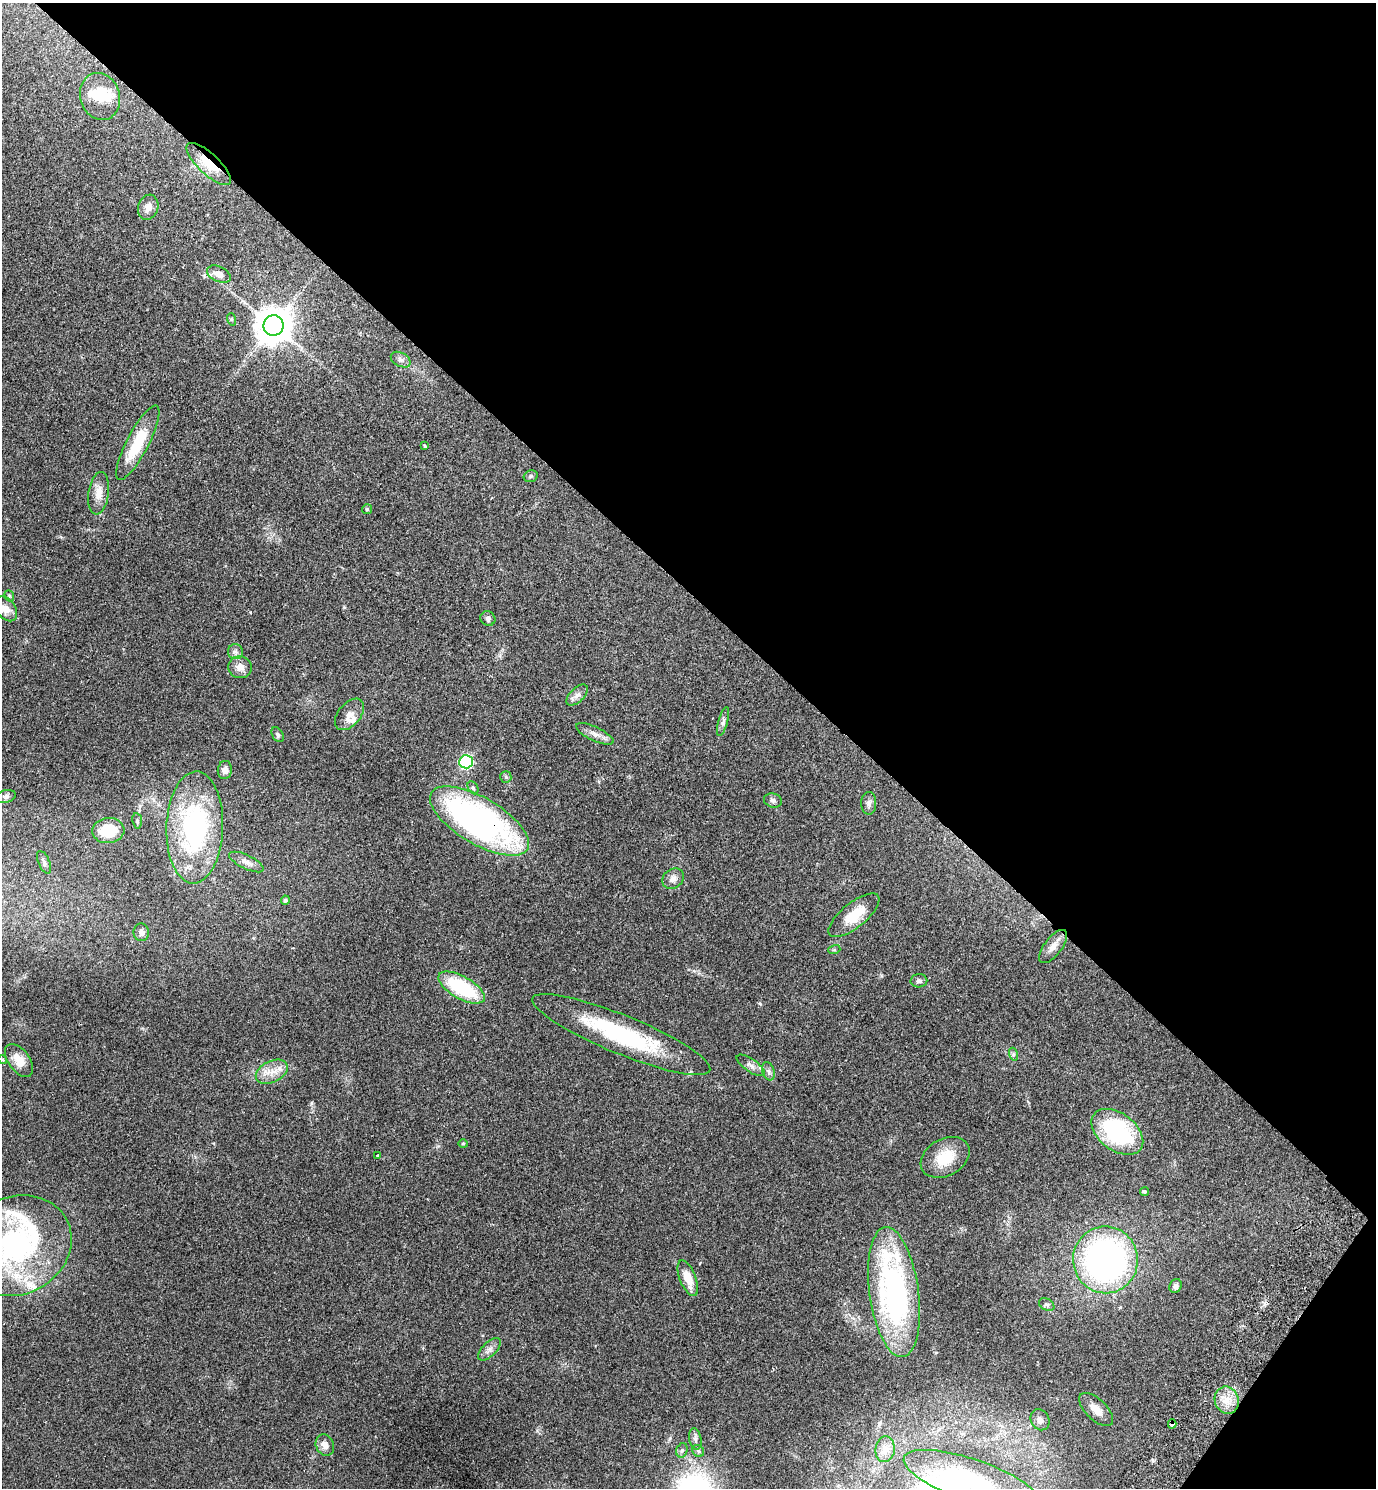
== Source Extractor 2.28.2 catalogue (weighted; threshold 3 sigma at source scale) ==
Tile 8 of 4 x 4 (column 4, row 2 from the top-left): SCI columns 4325-5698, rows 3013-4498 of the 6042 x 6022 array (HDU 1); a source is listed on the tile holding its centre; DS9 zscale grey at full resolution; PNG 1378 x 1490 px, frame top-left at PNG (2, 3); each listed source drawn as its Kron ellipse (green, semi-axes under 4 px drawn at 4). Shown black and unused: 41% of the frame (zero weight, under 2 of 3 exposures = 3% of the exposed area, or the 3 px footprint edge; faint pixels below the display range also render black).
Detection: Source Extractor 2.28.2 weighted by HDU 2 'WHT'; one run over the whole footprint, this tile lists its part. Background 0.0878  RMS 0.008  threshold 0.036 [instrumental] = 3 sigma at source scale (4.5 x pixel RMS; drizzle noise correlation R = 1.50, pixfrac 1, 0.05/0.05 arcsec/px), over >= 5 px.
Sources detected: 78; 3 inside a brighter object's white glare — neither listed nor drawn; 3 inside a brighter listed object's ellipse — not listed separately; the other 72 listed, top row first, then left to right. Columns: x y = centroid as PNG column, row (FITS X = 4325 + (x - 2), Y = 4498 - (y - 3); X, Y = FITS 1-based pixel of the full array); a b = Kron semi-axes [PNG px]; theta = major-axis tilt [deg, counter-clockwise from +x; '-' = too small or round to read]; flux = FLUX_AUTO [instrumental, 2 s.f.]
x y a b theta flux
100 96 24 19 -72 18
209 164 29 10 -43 17
148 207 13 10 72 5.2
219 274 12 7 -25 6.9
231 319 6 4 -71 0.99
274 326 10 10 - 1900
401 360 10 7 -28 2.9
138 443 42 11 63 30
425 446 3 3 - 0.95
531 476 7 5 15 1.5
99 493 21 10 82 8.2
367 509 5 5 - 0.83
9 596 6 4 -68 1.1
6 609 14 9 -53 6.2
488 619 8 7 - 2.2
235 652 7 7 - 2.4
240 667 12 11 - 6.2
577 695 13 7 44 3.9
349 714 18 11 50 6.8
723 722 15 4 74 2.6
595 734 20 7 -25 5.3
278 735 8 5 -60 1.7
466 762 6 6 - 120
225 770 9 7 82 4
506 777 6 5 - 1.5
473 788 7 5 -62 1.6
6 796 10 6 13 2.1
773 800 9 7 -17 2.2
869 803 11 7 89 3.1
137 821 8 5 -83 1.3
480 821 56 23 -30 230
195 828 56 28 88 120
108 831 16 12 5 24
44 862 12 5 -66 2.5
246 862 19 7 -26 4.7
673 879 11 9 37 4.4
285 900 4 4 - 2
854 915 31 12 39 20
141 932 9 7 -81 3
1053 946 20 8 52 6.5
834 950 6 4 17 0.96
919 981 8 6 2 2.3
462 988 26 11 -29 58
621 1034 96 19 -22 88
1013 1054 6 4 -73 1.5
3 1059 5 3 - 0.97
19 1060 19 10 -54 11
751 1065 16 6 -35 3.9
768 1071 9 6 -73 2.7
272 1072 17 10 26 9.7
1117 1132 29 18 -37 80
463 1143 5 3 - 0.63
378 1155 3 3 - 1
945 1157 26 18 29 22
1144 1192 4 4 - 1.1
16 1246 57 49 25 150
1105 1260 33 32 - 250
688 1278 19 8 -68 13
1176 1286 7 6 - 2.5
894 1292 65 24 -82 190
1047 1305 8 5 -29 1.7
489 1349 14 7 45 3.9
1227 1400 14 12 -71 9.7
1096 1410 21 10 -44 8.1
1040 1420 11 9 -59 4.6
1172 1424 4 4 - 9.4
695 1439 11 6 -78 2.7
325 1445 11 9 -65 5.1
885 1449 13 9 85 6.2
682 1450 7 5 73 1.8
698 1451 6 5 - 1.7
972 1480 72 21 -19 81
Overlapping masked pixels (flux is a lower limit): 3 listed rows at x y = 209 164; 480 821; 1172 1424
Isophote crosses this tile's border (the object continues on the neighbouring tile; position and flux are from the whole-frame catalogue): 3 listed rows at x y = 3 1059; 16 1246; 972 1480
Unlisted compact peaks at least as high as the median listed source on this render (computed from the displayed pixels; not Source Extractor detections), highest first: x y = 311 1103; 537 1431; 344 607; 670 1438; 1152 1460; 250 612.